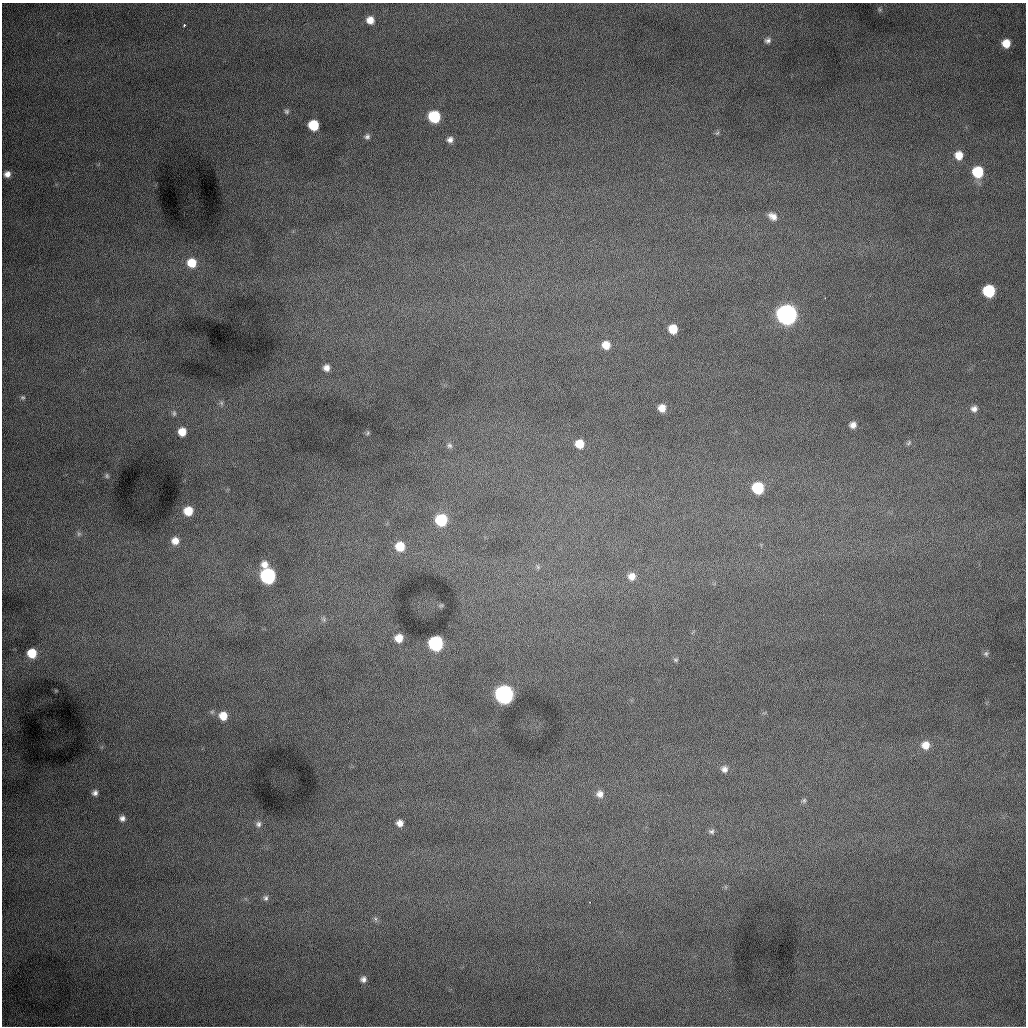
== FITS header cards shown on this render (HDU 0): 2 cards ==
NAXIS1  =                 1024 /fastest changing axis
NAXIS2  =                 1024 /next to fastest changing axis

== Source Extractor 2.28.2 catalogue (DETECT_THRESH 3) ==
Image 1024 x 1024 px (HDU 0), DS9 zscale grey, 1 PNG px = 1 image px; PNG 1028 x 1028 px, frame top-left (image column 1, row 1024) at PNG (2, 3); no overlay
Background 992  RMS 13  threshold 37.5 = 3 sigma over >= 5 px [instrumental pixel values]
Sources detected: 65; all 65 listed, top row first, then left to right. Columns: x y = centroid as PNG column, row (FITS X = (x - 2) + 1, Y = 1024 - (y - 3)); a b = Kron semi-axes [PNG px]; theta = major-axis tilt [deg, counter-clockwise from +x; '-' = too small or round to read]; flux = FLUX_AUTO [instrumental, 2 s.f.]
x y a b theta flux
879 9 6 4 -71 1200
370 20 7 7 - 8500
184 25 3 2 - 1100
768 40 9 7 24 3100
1006 43 8 7 - 12000
286 111 6 6 - 1700
434 117 8 8 - 59000
313 125 7 7 - 33000
717 133 7 4 44 1400
367 137 7 6 - 2300
450 140 7 7 - 3700
959 155 8 8 - 11000
978 172 8 8 - 41000
7 174 6 6 - 4700
772 216 12 8 -35 6200
192 263 9 9 - 18000
989 291 8 8 - 59000
787 314 9 9 - 730000
673 329 7 7 - 18000
606 345 8 8 - 10000
326 368 6 6 - 4900
23 397 6 5 - 1400
221 403 7 6 - 2000
662 408 7 6 - 8100
974 409 9 8 - 4200
174 413 8 6 -87 2300
853 425 7 6 - 4700
182 432 8 7 - 12000
368 433 6 4 87 1100
909 443 8 5 43 1800
579 444 7 7 - 14000
449 446 8 7 - 2300
107 476 7 5 -76 1500
758 488 8 8 - 50000
188 511 8 8 - 16000
441 520 8 8 - 52000
79 534 7 6 - 2200
175 541 8 8 - 7600
400 546 9 9 - 19000
264 564 9 8 - 6700
538 567 6 5 - 1600
268 576 8 8 - 190000
632 576 9 8 - 6900
441 605 7 4 1 1100
324 619 9 6 -42 2200
399 638 8 7 - 9800
436 643 8 8 - 150000
32 653 8 7 - 20000
986 654 7 6 - 1800
676 660 7 5 -1 1500
504 694 9 9 - 450000
223 716 9 8 - 12000
925 745 10 10 - 9300
724 769 9 8 - 4400
95 793 7 6 - 3000
600 794 9 9 - 5500
804 800 7 5 44 1800
122 818 7 6 - 3300
400 823 7 7 - 5600
258 824 9 8 - 3600
711 831 8 6 -6 2300
266 898 8 7 - 2600
590 902 2 2 - 520
375 919 7 5 -61 1800
363 979 7 7 - 3500